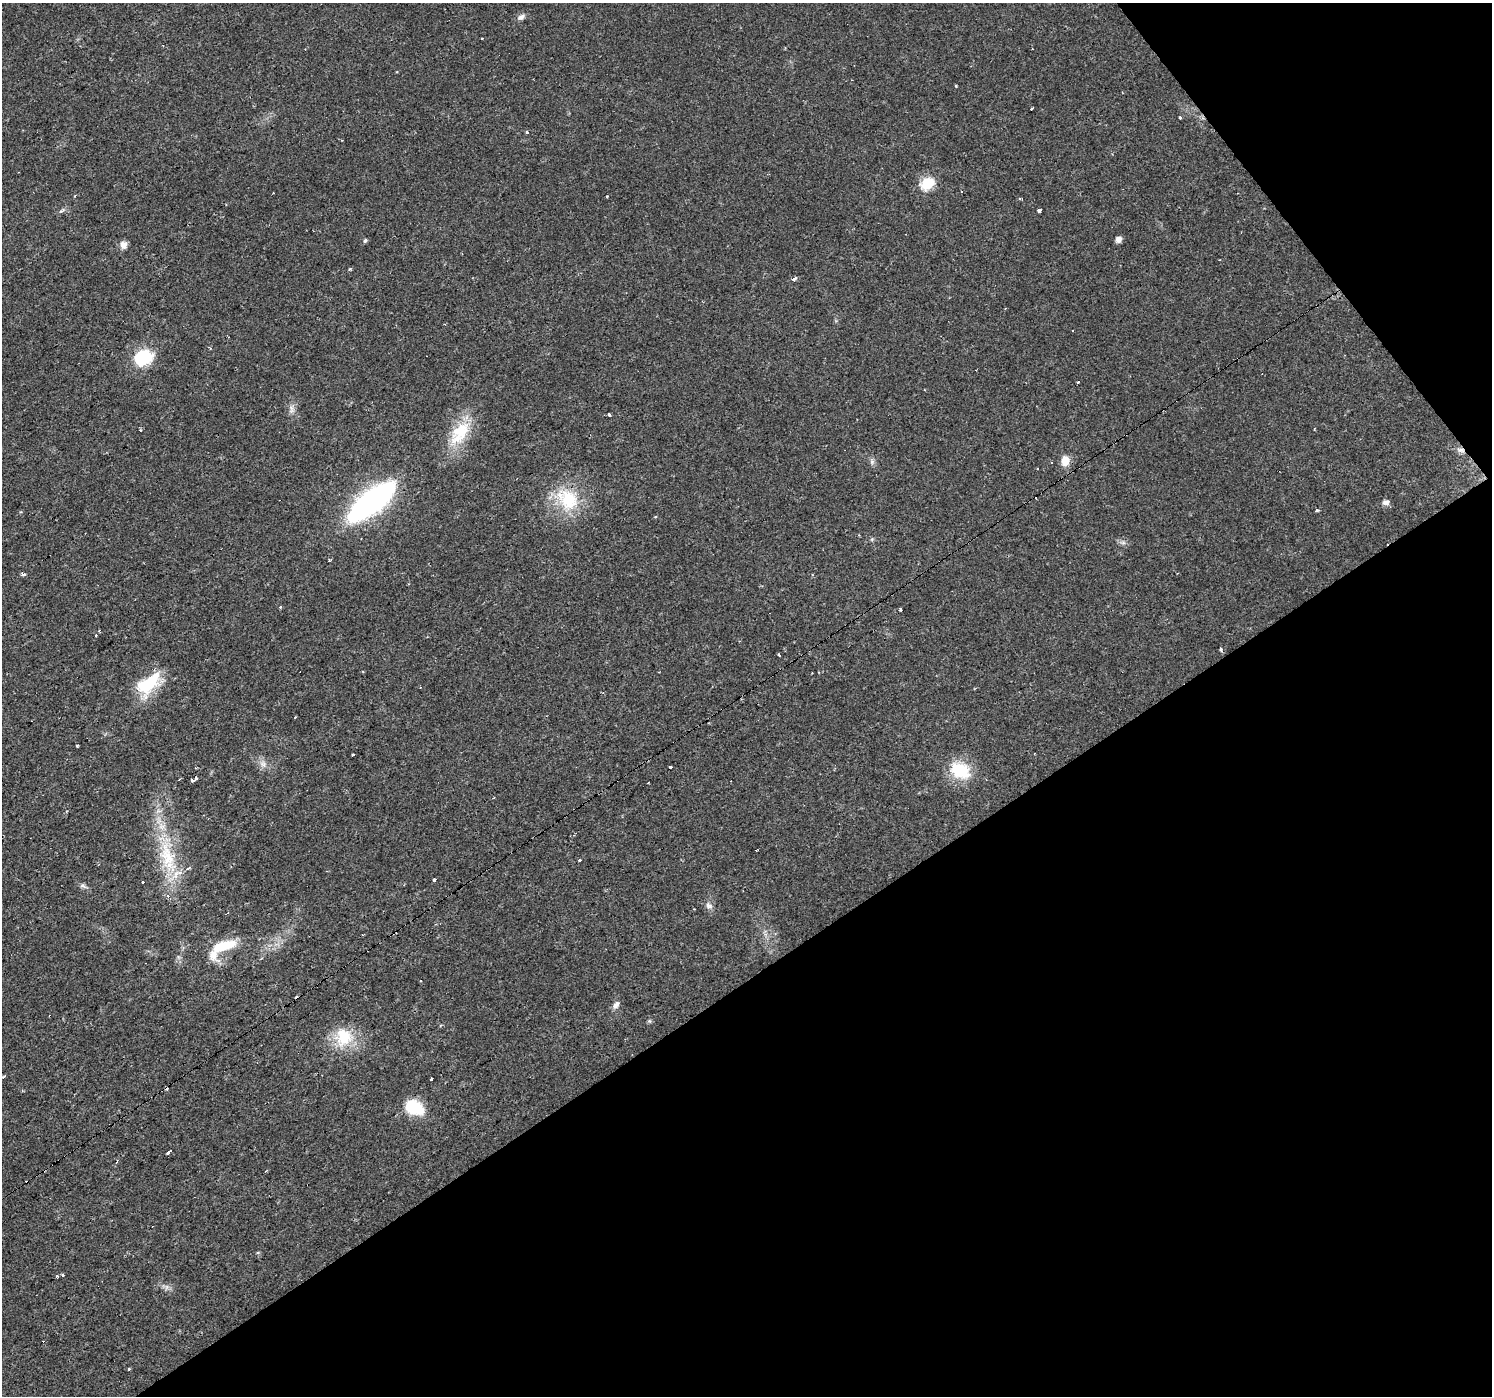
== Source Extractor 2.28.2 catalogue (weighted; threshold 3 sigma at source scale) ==
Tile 12 of 4 x 4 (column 4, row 3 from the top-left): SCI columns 4470-5959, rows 1585-2978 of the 5959 x 5893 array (HDU 1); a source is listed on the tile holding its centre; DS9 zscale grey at full resolution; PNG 1494 x 1398 px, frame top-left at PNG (2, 3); no overlay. Shown black and unused: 35% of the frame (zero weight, under 2 of 3 exposures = <1% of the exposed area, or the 3 px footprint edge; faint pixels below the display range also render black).
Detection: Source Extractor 2.28.2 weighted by HDU 2 'WHT'; one run over the whole footprint, this tile lists its part. Background 0.0205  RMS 0.0033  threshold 0.0149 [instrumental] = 3 sigma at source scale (4.5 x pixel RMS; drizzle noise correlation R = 1.50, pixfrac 1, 0.0396/0.0396 arcsec/px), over >= 5 px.
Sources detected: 78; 15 cosmic-ray / hot-pixel residue — not listed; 4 inside a brighter listed object's ellipse — not listed separately; the other 59 listed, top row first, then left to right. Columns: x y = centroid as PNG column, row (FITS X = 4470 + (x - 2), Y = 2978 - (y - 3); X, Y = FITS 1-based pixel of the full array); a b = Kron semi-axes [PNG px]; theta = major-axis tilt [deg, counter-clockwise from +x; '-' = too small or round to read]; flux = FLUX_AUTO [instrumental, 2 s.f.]
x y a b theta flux
521 17 11 6 31 1.3
482 38 3 3 - 0.78
1031 109 3 3 - 1.8
1180 117 3 3 - 10
527 132 3 3 - 0.58
927 183 7 6 - 26
1039 211 4 3 - 5.1
1118 239 6 5 - 2.1
365 240 6 4 62 0.53
123 245 8 7 - 2.2
350 269 3 3 - 0.79
794 279 3 3 - 2.7
1073 330 2 2 - 0.31
143 358 13 11 23 23
1078 382 4 3 - 1.6
291 409 15 6 90 1.7
609 415 4 3 - 1.7
140 430 4 3 - 0.26
460 433 40 21 55 14
1461 450 12 6 -9 1.4
1065 461 11 9 76 3.7
872 462 6 5 - 0.74
569 500 32 28 -73 17
372 501 53 19 38 79
1386 502 9 7 17 1.4
1317 510 3 3 - 1.4
1123 543 7 4 0 0.79
329 560 3 2 - 0.63
23 574 3 3 - 1.8
900 609 3 3 - 0.66
1221 649 3 3 - 2.8
779 655 4 3 - 0.72
148 684 37 19 43 14
295 717 3 2 - 0.4
77 746 3 3 - 0.67
353 755 3 3 - 3.9
263 763 9 6 -21 1.4
960 771 15 12 -25 18
196 779 3 3 - 6.9
193 781 3 3 - 4.6
167 857 56 19 -72 21
579 860 3 3 - 1.2
434 880 3 3 - 1.2
143 882 3 3 - 1.8
83 886 11 5 -20 0.92
709 906 11 8 -32 1.5
224 946 31 11 16 10
616 1005 11 7 54 1.5
50 1016 3 2 - 0.42
649 1021 6 5 - 0.51
343 1037 26 24 86 12
4 1076 4 3 - 1.3
431 1079 3 3 - 1.4
414 1108 23 17 -24 10
169 1152 4 3 - 9.2
117 1161 5 3 - 0.62
63 1274 3 3 - 0.9
57 1276 3 2 - 0.76
129 1369 3 3 - 1.5
Overlapping masked pixels (flux is a lower limit): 2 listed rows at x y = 1461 450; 50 1016
Unlisted compact peaks at least as high as the median listed source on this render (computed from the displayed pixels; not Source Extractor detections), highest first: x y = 607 196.